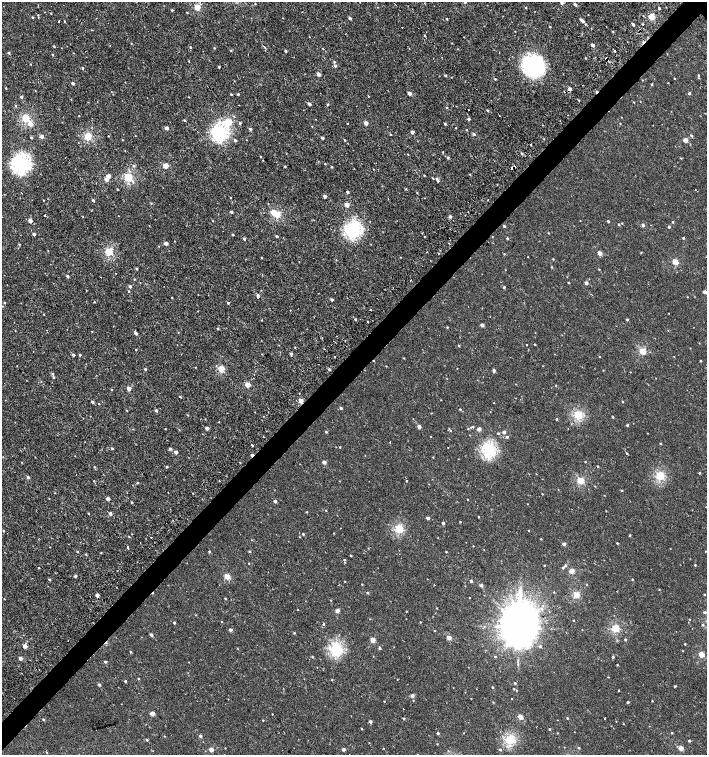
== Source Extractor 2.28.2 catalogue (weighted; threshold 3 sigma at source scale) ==
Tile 7 of 4 x 4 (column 3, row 2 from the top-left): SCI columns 3072-4480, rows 3011-4515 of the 6043 x 6058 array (HDU 1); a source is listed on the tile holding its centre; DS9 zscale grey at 2 x 2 block average (1 PNG px = mean of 2 x 2 image px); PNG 709 x 757 px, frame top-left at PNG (2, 2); no overlay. Shown black and unused: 4% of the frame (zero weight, under 2 of 3 exposures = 2% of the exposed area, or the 3 px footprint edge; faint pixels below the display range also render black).
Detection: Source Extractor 2.28.2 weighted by HDU 2 'WHT'; one run over the whole footprint, this tile lists its part. Background -4.39e-05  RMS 0.0026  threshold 0.0116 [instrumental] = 3 sigma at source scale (4.5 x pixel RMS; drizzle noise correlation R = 1.50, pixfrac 1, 0.0396/0.0396 arcsec/px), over >= 5 px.
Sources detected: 434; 1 inside a brighter object's white glare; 7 cosmic-ray / hot-pixel residue — not listed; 3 inside a brighter listed object's ellipse — not listed separately; the other 423 listed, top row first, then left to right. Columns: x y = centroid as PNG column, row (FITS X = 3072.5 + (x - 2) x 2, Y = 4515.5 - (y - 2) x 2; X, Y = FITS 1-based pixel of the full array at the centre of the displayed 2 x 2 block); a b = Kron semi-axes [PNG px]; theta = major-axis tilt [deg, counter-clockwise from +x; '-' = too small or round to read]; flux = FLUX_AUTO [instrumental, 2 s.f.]
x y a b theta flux
562 2 2 2 - 2.9
255 3 2 2 - 0.28
575 4 2 2 - 1.9
197 7 3 3 - 16
526 7 2 2 - 0.39
659 8 2 2 - 0.81
172 10 2 2 - 0.64
51 13 2 2 - 0.39
187 13 3 2 - 0.37
38 15 2 2 - 0.35
32 17 3 2 - 0.55
651 17 3 3 - 16
350 18 2 2 - 1.8
447 19 2 2 - 0.45
59 21 2 2 - 0.94
64 21 2 2 - 0.41
582 21 5 2 - 1.9
633 24 2 2 - 1.9
643 24 2 2 - 0.4
402 27 2 2 - 1.2
550 27 2 2 - 0.37
613 32 3 3 - 0.34
425 35 2 2 - 4
131 43 2 2 - 0.3
592 45 2 2 - 3
54 46 2 2 - 0.61
190 47 3 2 - 0.56
265 47 3 2 - 0.48
214 48 2 2 - 0.4
231 51 3 2 - 0.48
286 51 2 2 - 1.2
615 51 2 2 - 1.3
9 53 3 3 - 0.79
73 53 2 2 - 0.25
52 54 2 2 - 0.37
586 58 2 2 - 0.37
606 58 2 2 - 2.5
334 62 3 3 - 0.55
30 64 2 2 - 0.31
335 66 3 3 - 1.4
533 66 7 6 - 200
219 67 2 2 - 0.8
82 68 2 2 - 0.69
318 74 2 2 - 4.6
445 75 2 2 - 0.86
698 75 2 2 - 0.39
674 78 2 2 - 0.28
495 79 3 2 - 0.46
642 80 2 2 - 0.25
125 82 2 2 - 0.31
72 83 2 2 - 1.8
668 83 2 2 - 0.26
651 84 3 2 - 0.36
6 88 2 2 - 0.5
570 89 3 2 - 3.1
409 93 2 2 - 3.8
689 93 2 2 - 1.3
231 94 3 2 - 0.48
238 94 3 3 - 0.56
368 96 2 2 - 0.57
21 97 3 2 - 1.1
189 97 2 2 - 0.27
579 100 2 2 - 0.44
634 102 2 2 - 0.27
309 104 2 2 - 2
328 104 3 2 - 0.46
16 106 3 3 - 0.48
446 107 3 2 - 0.37
468 110 2 2 - 0.26
487 110 3 3 - 0.57
499 115 2 2 - 0.55
79 116 2 2 - 0.24
234 116 3 2 - 0.41
25 118 3 3 - 34
469 119 2 2 - 1.9
184 120 3 2 - 0.49
228 122 4 3 - 24
240 123 3 3 - 0.78
347 123 2 2 - 0.33
366 123 2 2 - 5.3
30 124 3 3 - 4.9
445 124 2 2 - 0.87
312 126 3 2 - 0.23
166 128 2 2 - 2.9
456 128 2 2 - 0.35
250 129 2 2 - 1.5
466 130 2 2 - 0.31
219 132 5 4 - 120
412 132 2 2 - 2.1
474 134 4 3 - 0.79
391 135 2 2 - 0.29
88 136 3 3 - 28
108 136 2 2 - 0.92
691 136 3 2 - 0.84
42 137 2 2 - 3.5
31 138 2 2 - 1
322 138 2 2 - 1.4
235 140 3 2 - 1.4
345 140 2 2 - 0.52
685 140 2 2 - 5.8
530 145 2 2 - 2.1
442 152 2 2 - 0.45
408 154 2 2 - 0.31
522 154 3 2 - 0.84
260 157 2 2 - 0.33
448 158 3 3 - 0.91
14 160 11 6 52 9
21 163 5 5 - 170
325 164 2 2 - 0.37
133 166 3 3 - 0.86
166 166 3 2 - 11
285 166 2 2 - 0.73
332 167 3 2 - 0.48
512 168 2 2 - 1
373 169 2 2 - 0.23
424 175 3 2 - 0.39
108 176 2 2 - 4.4
128 177 3 3 - 38
106 179 2 2 - 4
438 181 3 3 - 0.9
117 189 3 2 - 0.37
406 189 2 2 - 0.44
695 190 2 2 - 0.27
347 192 2 2 - 1
21 193 2 2 - 0.21
417 193 2 2 - 0.35
325 196 3 2 - 1.8
231 198 2 2 - 0.75
388 198 2 2 - 0.2
43 200 2 2 - 0.28
93 200 2 2 - 1.3
488 200 2 2 - 0.31
151 203 3 2 - 0.43
347 205 2 2 - 7.7
468 211 2 2 - 0.59
231 212 2 2 - 1.4
273 212 3 3 - 8.5
277 214 3 3 - 19
45 215 2 2 - 1.2
450 216 2 2 - 2.1
30 221 2 2 - 3.6
608 221 2 2 - 0.78
673 222 2 2 - 0.51
622 223 2 2 - 0.36
357 224 12 6 -39 11
619 224 3 2 - 0.43
643 225 2 2 - 1.7
504 226 2 2 - 0.88
669 227 2 2 - 0.95
352 230 4 4 - 120
548 233 2 2 - 0.3
34 234 2 2 - 1.7
233 234 2 2 - 0.66
277 236 2 2 - 0.97
424 236 2 2 - 0.74
492 237 2 2 - 0.26
507 238 2 2 - 1.1
683 238 2 2 - 0.56
244 239 3 2 - 1
166 243 2 2 - 4.2
19 244 3 2 - 0.47
48 251 3 2 - 0.26
109 252 3 3 - 29
427 252 2 2 - 1.7
641 252 2 2 - 0.32
600 253 2 2 - 5.6
504 254 2 2 - 0.32
261 258 2 2 - 0.33
553 259 3 2 - 0.36
675 262 3 3 - 12
552 267 2 2 - 0.4
136 269 2 2 - 0.84
599 269 2 2 - 0.4
116 273 2 2 - 0.8
67 276 2 2 - 1.5
134 279 2 2 - 0.46
568 283 2 2 - 0.39
586 283 2 2 - 2.6
130 286 3 2 - 1.7
504 287 3 2 - 0.68
128 291 2 2 - 0.32
704 292 2 2 - 2.7
258 295 3 3 - 1.1
687 297 2 2 - 0.23
172 298 2 2 - 0.33
332 299 2 2 - 1.6
94 302 3 2 - 0.35
4 303 3 2 - 0.49
228 303 2 2 - 0.68
2 306 2 2 - 0.25
370 310 2 2 - 0.36
44 314 2 2 - 0.26
355 319 3 2 - 0.52
262 320 2 2 - 0.33
627 320 2 2 - 0.87
482 325 2 2 - 2.8
447 327 3 2 - 0.39
218 329 3 2 - 0.47
668 330 2 2 - 0.23
15 331 2 2 - 0.24
92 331 2 2 - 0.23
178 332 2 2 - 0.28
135 333 2 2 - 2.4
345 341 2 2 - 0.31
535 344 2 2 - 0.43
459 345 3 2 - 0.45
527 345 2 2 - 0.52
295 347 2 2 - 0.3
136 350 2 2 - 0.44
642 351 3 3 - 19
33 352 2 2 - 0.22
262 354 2 2 - 0.22
291 354 3 2 - 1.2
73 355 2 2 - 1.3
80 355 2 2 - 0.74
674 356 3 2 - 0.21
335 357 2 2 - 0.41
599 357 3 2 - 0.29
404 358 3 2 - 0.29
700 361 2 2 - 0.47
17 366 2 2 - 0.2
195 367 2 2 - 0.25
145 369 3 2 - 0.65
221 369 3 3 - 17
329 369 3 3 - 0.71
494 370 3 3 - 1.3
52 374 3 3 - 0.69
53 377 3 2 - 0.7
247 385 3 2 - 10
556 385 2 2 - 0.33
129 388 2 2 - 5.5
111 389 3 2 - 0.37
180 396 3 2 - 0.49
441 400 2 2 - 0.2
301 401 2 2 - 6.5
623 401 3 2 - 0.37
92 402 3 2 - 1.2
99 404 2 2 - 0.43
341 408 3 3 - 0.84
460 409 2 2 - 0.58
127 410 3 2 - 0.4
156 410 3 2 - 1.4
578 415 3 3 - 43
613 417 3 2 - 0.49
556 419 2 2 - 0.66
219 422 2 2 - 0.34
627 425 3 3 - 0.7
419 427 2 2 - 3.5
473 427 3 2 - 0.48
207 428 2 2 - 2.7
468 429 3 2 - 0.36
479 429 2 2 - 4.4
450 430 3 2 - 0.33
326 432 3 2 - 0.58
504 432 2 2 - 2.4
498 433 3 3 - 0.55
507 437 2 2 - 1.1
660 443 2 2 - 0.45
252 445 2 2 - 1.4
340 447 2 2 - 0.37
112 448 3 2 - 0.74
170 449 3 3 - 1.2
489 450 4 4 - 90
176 452 2 2 - 2.8
627 453 3 2 - 0.68
252 455 2 2 - 2.6
433 457 2 2 - 0.3
21 462 2 2 - 0.23
324 462 2 2 - 3.3
585 462 2 2 - 0.37
597 466 2 2 - 0.49
94 467 3 2 - 0.37
166 467 2 2 - 0.62
699 473 2 2 - 0.68
660 476 3 3 - 40
28 477 3 2 - 1.3
94 481 2 2 - 0.39
219 481 2 2 - 0.4
406 481 2 2 - 3.1
581 481 3 3 - 24
137 483 2 2 - 0.52
622 490 3 2 - 0.5
542 494 2 2 - 0.31
604 495 2 2 - 0.21
49 498 2 2 - 0.23
108 499 2 2 - 3.3
467 499 2 2 - 0.29
275 501 2 2 - 2.1
132 502 2 2 - 0.58
528 504 2 2 - 0.2
326 510 2 2 - 0.36
307 512 2 2 - 0.32
89 513 2 2 - 0.41
110 513 2 2 - 2.1
478 517 2 2 - 0.35
427 518 2 2 - 2.6
460 522 2 2 - 0.32
443 523 2 2 - 1.7
340 528 2 2 - 0.22
399 529 3 3 - 36
529 530 2 2 - 0.36
3 531 2 2 - 0.54
132 534 2 2 - 0.22
303 534 3 2 - 0.6
630 535 3 2 - 0.62
129 536 2 2 - 0.31
151 537 2 2 - 0.72
541 539 2 2 - 0.36
251 540 3 2 - 0.26
617 543 2 2 - 0.47
564 544 2 2 - 2.3
473 546 2 2 - 0.25
50 547 2 2 - 0.21
128 547 2 2 - 6.7
209 551 3 2 - 0.61
249 551 3 2 - 0.67
77 552 2 2 - 0.59
446 552 3 2 - 0.35
85 554 3 2 - 0.36
351 556 2 2 - 0.49
344 560 3 2 - 0.38
249 563 2 2 - 0.27
544 565 2 2 - 0.28
695 565 2 2 - 0.46
565 566 3 3 - 0.71
38 568 2 2 - 0.46
563 568 3 2 - 0.81
571 571 3 2 - 9.6
75 576 3 2 - 1.1
227 576 3 2 - 12
49 579 3 2 - 0.7
632 579 2 2 - 0.41
471 581 3 2 - 1.1
362 584 2 2 - 0.41
586 584 2 2 - 0.45
481 585 3 2 - 1.9
659 590 2 2 - 0.33
554 592 2 2 - 0.28
368 593 2 2 - 0.71
520 594 15 7 89 7.1
97 595 3 2 - 2.8
576 595 3 3 - 20
704 595 2 2 - 0.35
225 598 2 2 - 0.47
469 598 2 2 - 0.22
437 608 2 2 - 0.31
298 610 2 2 - 1.2
337 611 2 2 - 4.6
406 611 2 2 - 0.27
704 612 3 3 - 0.86
690 619 2 2 - 0.28
573 620 2 2 - 0.39
420 622 2 2 - 0.27
174 623 2 2 - 0.73
323 624 2 2 - 3.2
703 625 3 2 - 0.52
519 627 12 11 - 2600
615 628 3 3 - 33
231 630 2 2 - 2
294 633 3 2 - 0.47
151 635 2 2 - 2.3
449 637 3 2 - 6.2
373 640 2 2 - 6.7
625 640 2 2 - 0.81
685 644 3 2 - 0.36
25 646 2 2 - 5.1
540 646 3 3 - 1
380 648 3 3 - 0.75
336 649 4 3 - 82
683 651 2 2 - 0.26
130 652 3 2 - 0.47
701 654 3 3 - 15
312 657 3 2 - 0.43
495 657 3 2 - 0.46
613 657 3 3 - 0.8
20 658 2 2 - 2.8
105 662 3 3 - 0.85
617 665 2 2 - 0.46
608 677 3 2 - 0.26
138 679 3 2 - 0.37
332 680 2 2 - 0.35
125 681 2 2 - 0.89
515 683 2 2 - 0.57
99 685 2 2 - 1.6
675 686 2 2 - 0.64
492 687 2 2 - 0.55
514 689 2 2 - 0.45
412 696 3 3 - 2.7
413 700 2 2 - 0.3
384 701 2 2 - 0.29
652 701 2 2 - 0.32
493 702 2 2 - 0.32
628 702 2 2 - 0.77
403 709 3 2 - 0.18
152 713 3 2 - 6.3
272 714 2 2 - 0.32
520 717 3 2 - 7.2
403 718 3 2 - 0.53
567 718 2 2 - 0.46
605 718 2 2 - 0.78
43 719 2 2 - 0.91
263 720 2 2 - 0.35
370 722 2 2 - 1.9
362 729 2 2 - 0.44
549 729 2 2 - 0.61
438 733 2 2 - 1.1
463 733 2 2 - 0.21
557 733 3 2 - 0.28
672 733 3 2 - 0.53
164 736 2 2 - 0.25
200 736 2 2 - 1.8
510 739 3 3 - 53
147 740 3 2 - 0.5
689 741 2 2 - 0.86
437 744 2 2 - 0.26
225 748 2 2 - 0.24
579 748 3 2 - 0.6
681 748 3 2 - 8.3
211 749 3 2 - 5.9
343 749 2 2 - 2.6
500 749 3 2 - 0.65
448 751 3 2 - 0.29
46 752 3 2 - 0.35
Overlapping masked pixels (flux is a lower limit): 5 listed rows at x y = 606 58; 570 89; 512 168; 301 401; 252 455
Isophote crosses this tile's border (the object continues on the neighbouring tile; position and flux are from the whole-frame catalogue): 1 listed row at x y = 562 2
Diffuse or blended objects may show on this block-average render without a row.